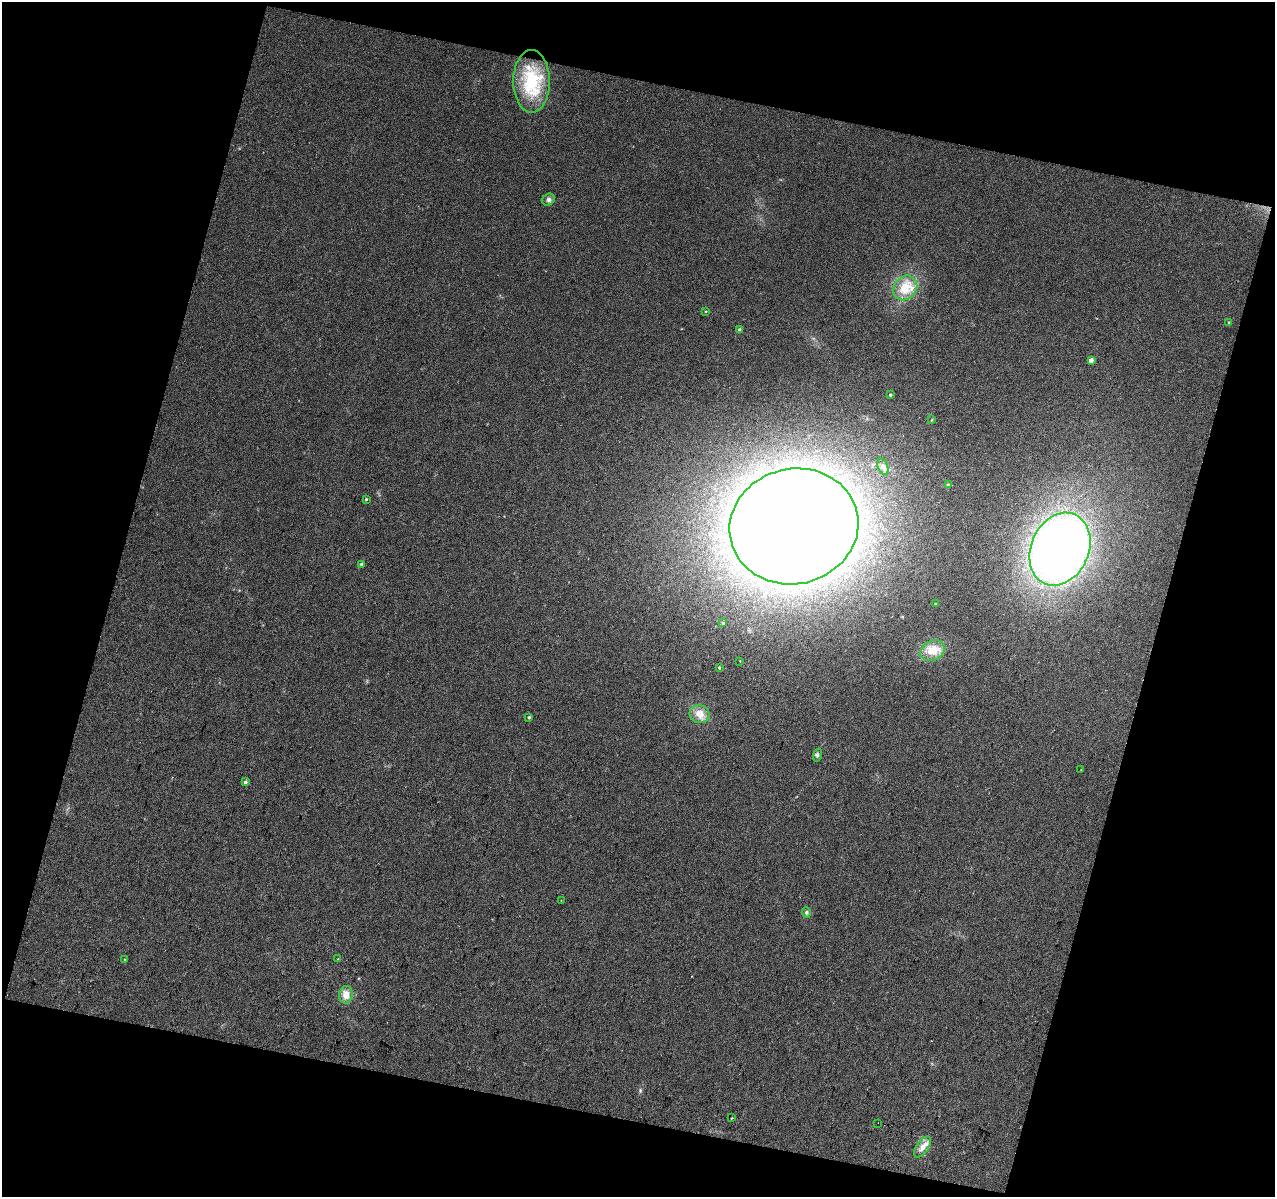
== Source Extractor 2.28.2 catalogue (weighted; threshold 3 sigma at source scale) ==
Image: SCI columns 1-2545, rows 129-2518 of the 2545 x 2629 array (HDU 1 of 3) = the unmasked area's bounding box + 8 px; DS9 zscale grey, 2 x 2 block average (1 PNG px = mean of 2 x 2 image px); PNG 1277 x 1199 px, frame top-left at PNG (2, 2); each listed source drawn as its Kron ellipse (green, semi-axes under 4 px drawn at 4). Shown black and unused: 31% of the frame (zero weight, under 2 of 3 exposures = <1% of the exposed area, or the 3 px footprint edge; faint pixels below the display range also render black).
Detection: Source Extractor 2.28.2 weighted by HDU 2 'WHT'. Background 0.144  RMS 0.016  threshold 0.0738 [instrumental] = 3 sigma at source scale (4.5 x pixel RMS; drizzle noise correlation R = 1.50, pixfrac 1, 0.0396/0.0396 arcsec/px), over >= 5 px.
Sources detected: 36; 1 inside a brighter object's white glare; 1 cosmic-ray / hot-pixel residue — neither listed nor drawn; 1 inside a brighter listed object's ellipse — not listed separately; the other 33 listed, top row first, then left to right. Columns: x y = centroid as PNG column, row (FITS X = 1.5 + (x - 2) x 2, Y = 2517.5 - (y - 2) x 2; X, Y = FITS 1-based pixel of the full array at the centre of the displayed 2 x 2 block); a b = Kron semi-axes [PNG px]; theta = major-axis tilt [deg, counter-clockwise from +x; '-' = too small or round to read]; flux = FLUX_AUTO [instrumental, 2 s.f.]
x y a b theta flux
532 81 31 18 -90 210
548 200 6 5 - 11
905 288 13 11 49 73
705 311 3 2 - 2.3
1229 323 3 3 - 5.6
739 330 2 2 - 26
1091 360 3 3 - 21
890 395 3 2 - 7.2
932 420 4 2 - 2.7
883 467 8 5 -68 15
948 485 4 3 - 5.2
366 499 3 3 - 4
794 526 65 57 14 7400
1060 549 38 29 66 2900
362 564 2 2 - 17
935 604 3 2 - 4.6
723 623 3 3 - 4.2
933 651 13 9 29 60
740 661 2 2 - 2.1
719 668 3 3 - 5.1
700 714 10 8 -12 39
529 717 3 3 - 5.2
818 755 6 3 72 6.3
1081 770 2 2 - 1.3
245 782 3 3 - 13
561 900 2 2 - 3.2
806 912 5 4 - 7.5
338 959 2 2 - 1.6
125 960 3 2 - 2.6
346 995 9 6 78 33
732 1118 2 2 - 4.2
878 1123 2 2 - 2
922 1147 12 6 57 29
Diffuse or blended objects may show on this block-average render without a row.